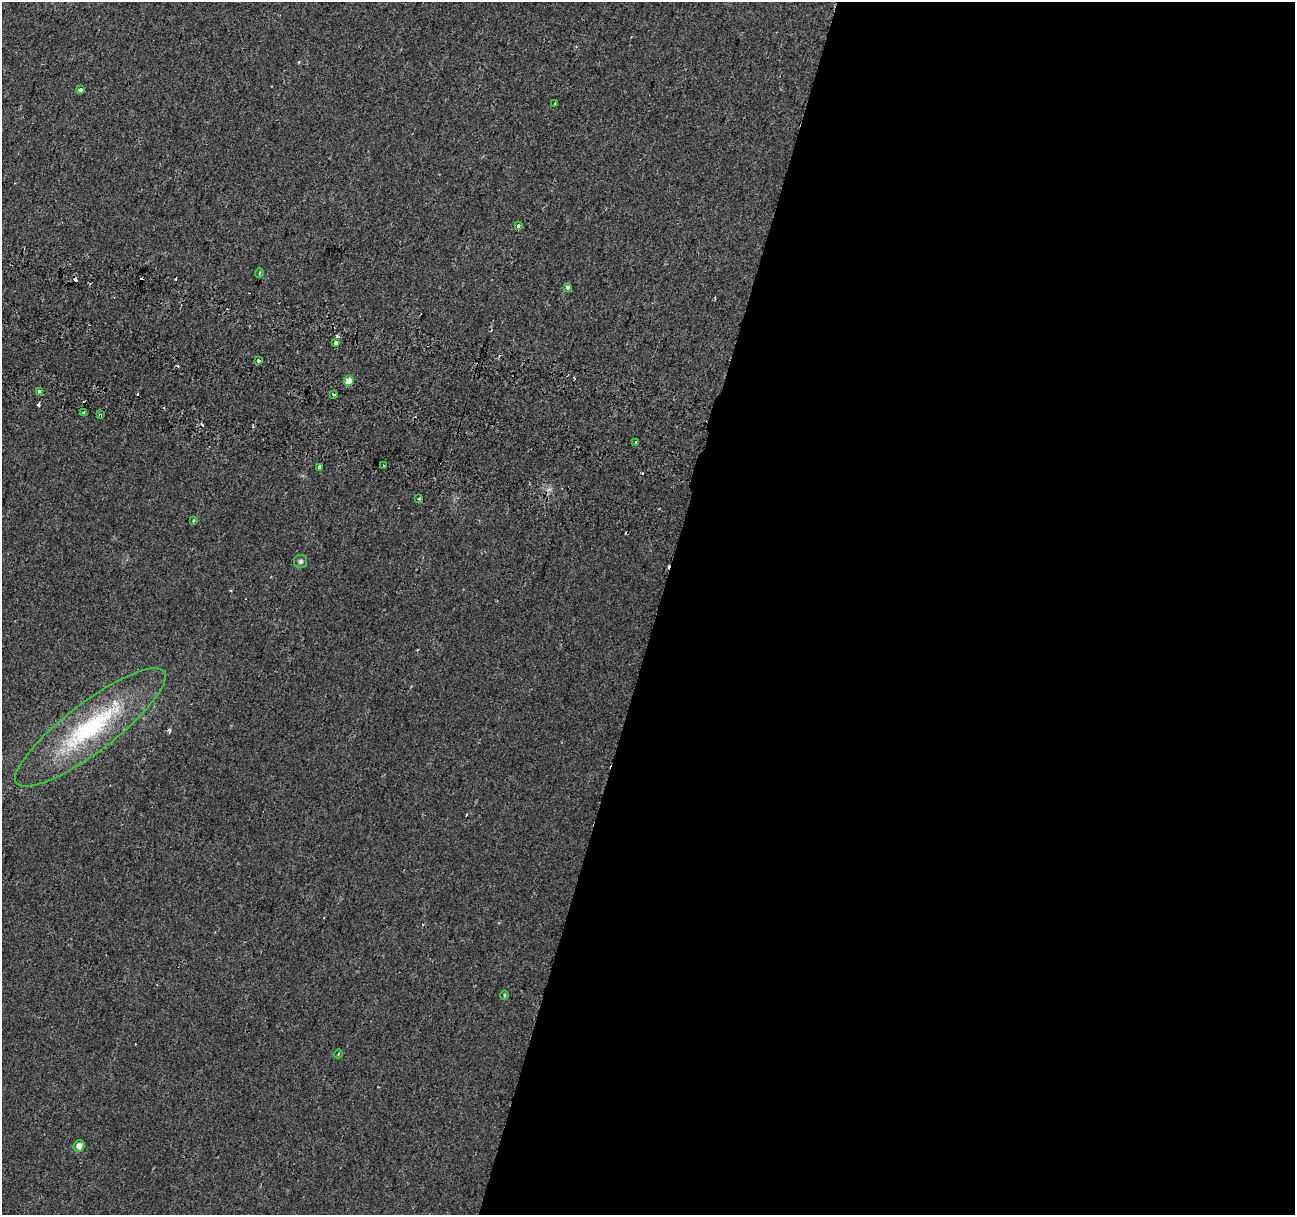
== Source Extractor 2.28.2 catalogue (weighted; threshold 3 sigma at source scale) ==
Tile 12 of 4 x 4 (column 4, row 3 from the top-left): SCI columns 3906-5198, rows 1552-2764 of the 5215 x 5469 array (HDU 1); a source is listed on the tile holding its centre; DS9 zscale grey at full resolution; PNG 1297 x 1217 px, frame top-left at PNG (2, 2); each listed source drawn as its Kron ellipse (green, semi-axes under 4 px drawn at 4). Shown black and unused: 49% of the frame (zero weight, under 2 of 3 exposures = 3% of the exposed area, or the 3 px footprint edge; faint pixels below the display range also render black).
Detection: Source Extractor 2.28.2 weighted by HDU 2 'WHT'; one run over the whole footprint, this tile lists its part. Background 0.00835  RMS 0.0031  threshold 0.0138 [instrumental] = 3 sigma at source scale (4.5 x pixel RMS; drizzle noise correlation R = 1.50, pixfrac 1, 0.0396/0.0396 arcsec/px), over >= 5 px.
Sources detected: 34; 11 cosmic-ray / hot-pixel residue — neither listed nor drawn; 1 inside a brighter listed object's ellipse — not listed separately; the other 22 listed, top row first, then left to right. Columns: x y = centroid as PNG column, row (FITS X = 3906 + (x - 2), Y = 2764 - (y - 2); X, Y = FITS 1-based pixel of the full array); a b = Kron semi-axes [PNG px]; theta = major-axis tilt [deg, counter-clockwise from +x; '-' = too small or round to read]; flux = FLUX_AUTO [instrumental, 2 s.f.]
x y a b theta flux
80 90 3 3 - 3.8
555 103 3 2 - 0.26
518 226 3 3 - 3.5
259 273 5 3 - 0.26
568 287 4 3 - 2.4
336 343 3 3 - 4.8
259 361 3 3 - 1.6
349 381 5 5 - 3.3
39 391 4 3 - 1.6
333 394 4 3 - 2.5
83 413 3 2 - 0.77
100 415 4 3 - 0.4
635 442 3 2 - 0.42
384 466 2 2 - 0.26
320 467 3 3 - 3.3
419 498 3 3 - 0.52
193 520 3 3 - 0.6
301 561 7 6 - 0.76
90 727 92 24 37 38
504 995 5 3 - 0.33
338 1054 4 3 - 0.25
79 1146 6 5 - 1.8
Overlapping masked pixels (flux is a lower limit): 2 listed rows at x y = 259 361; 100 415